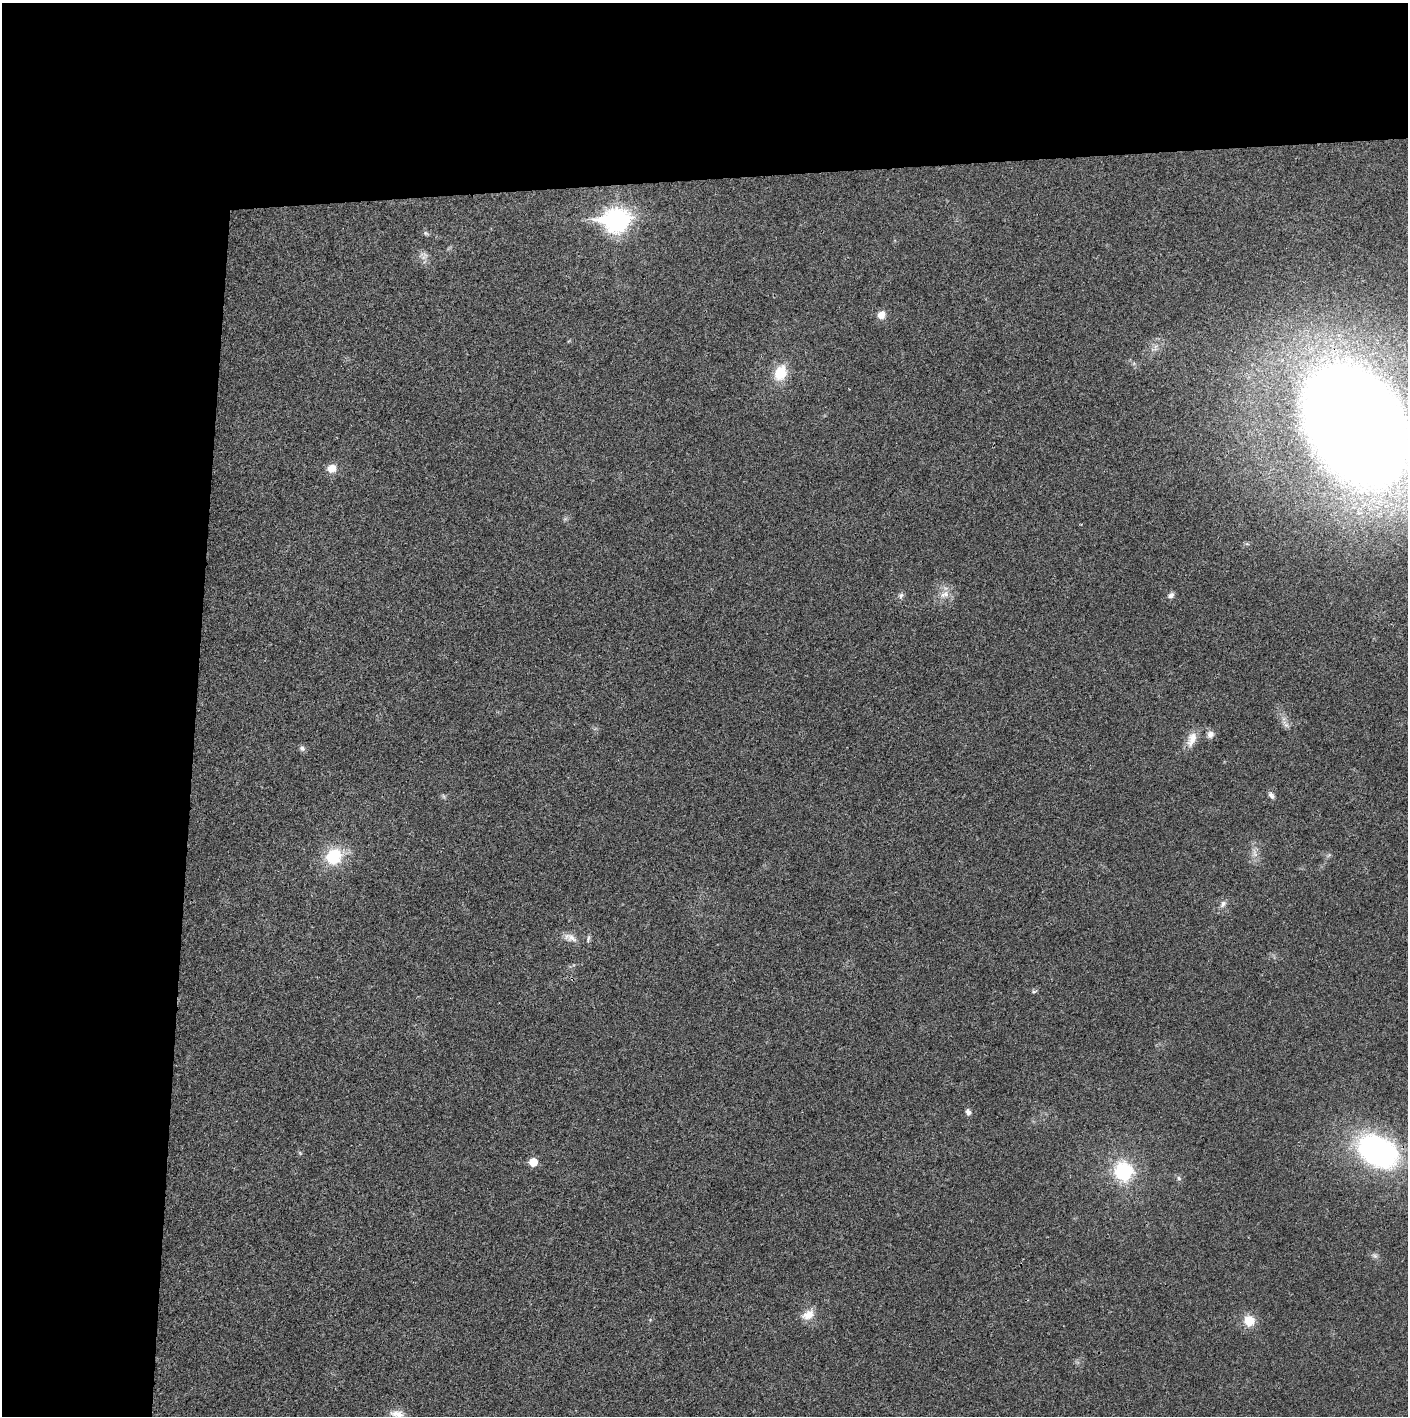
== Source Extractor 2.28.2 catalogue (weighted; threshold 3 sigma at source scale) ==
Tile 1 of 3 x 3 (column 1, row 1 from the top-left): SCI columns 1-1406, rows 2829-4242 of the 4221 x 4243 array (HDU 1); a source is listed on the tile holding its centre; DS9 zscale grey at full resolution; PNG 1410 x 1418 px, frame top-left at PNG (2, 3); no overlay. Shown black and unused: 24% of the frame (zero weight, under 3 of 4 exposures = <1% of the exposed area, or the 3 px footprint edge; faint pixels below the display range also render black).
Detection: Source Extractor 2.28.2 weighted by HDU 2 'WHT'; one run over the whole footprint, this tile lists its part. Background 0.021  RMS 0.0042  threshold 0.0188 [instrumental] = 3 sigma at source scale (4.5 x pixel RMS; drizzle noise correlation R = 1.50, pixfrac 1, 0.05/0.05 arcsec/px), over >= 5 px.
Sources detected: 31; all 31 listed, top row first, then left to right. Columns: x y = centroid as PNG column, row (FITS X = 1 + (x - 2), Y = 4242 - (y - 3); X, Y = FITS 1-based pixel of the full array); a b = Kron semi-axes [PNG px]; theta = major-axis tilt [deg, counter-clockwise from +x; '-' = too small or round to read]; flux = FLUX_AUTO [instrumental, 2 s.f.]
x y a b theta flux
616 220 11 9 0 290
426 233 7 5 -44 0.74
425 255 10 5 -58 1.4
881 315 9 8 - 3.3
1155 347 11 3 79 1.2
780 373 18 13 66 11
1356 425 84 54 -59 1400
332 468 11 10 - 3.8
945 594 14 9 24 3.6
901 595 9 5 63 1.1
1171 595 8 6 42 1.5
1286 725 7 4 -18 0.97
1210 734 10 9 - 2
1192 739 22 10 69 4.8
302 748 9 7 -57 1.1
1271 795 10 5 -51 1.2
1255 853 10 4 -81 1.6
334 857 17 15 53 18
1223 904 10 7 57 1.6
572 938 19 8 -32 3.1
588 939 10 5 73 0.91
1034 991 8 4 9 0.64
968 1112 8 6 -72 1.3
1378 1151 44 30 -29 91
533 1162 6 6 - 8
1123 1171 19 19 - 26
1179 1178 6 5 - 0.84
1375 1256 8 5 -31 1.1
808 1315 18 12 25 4.8
1249 1321 13 12 - 6.9
397 1414 19 9 -12 3.8
Isophote crosses this tile's border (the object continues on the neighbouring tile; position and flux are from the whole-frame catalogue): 2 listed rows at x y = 1356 425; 397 1414